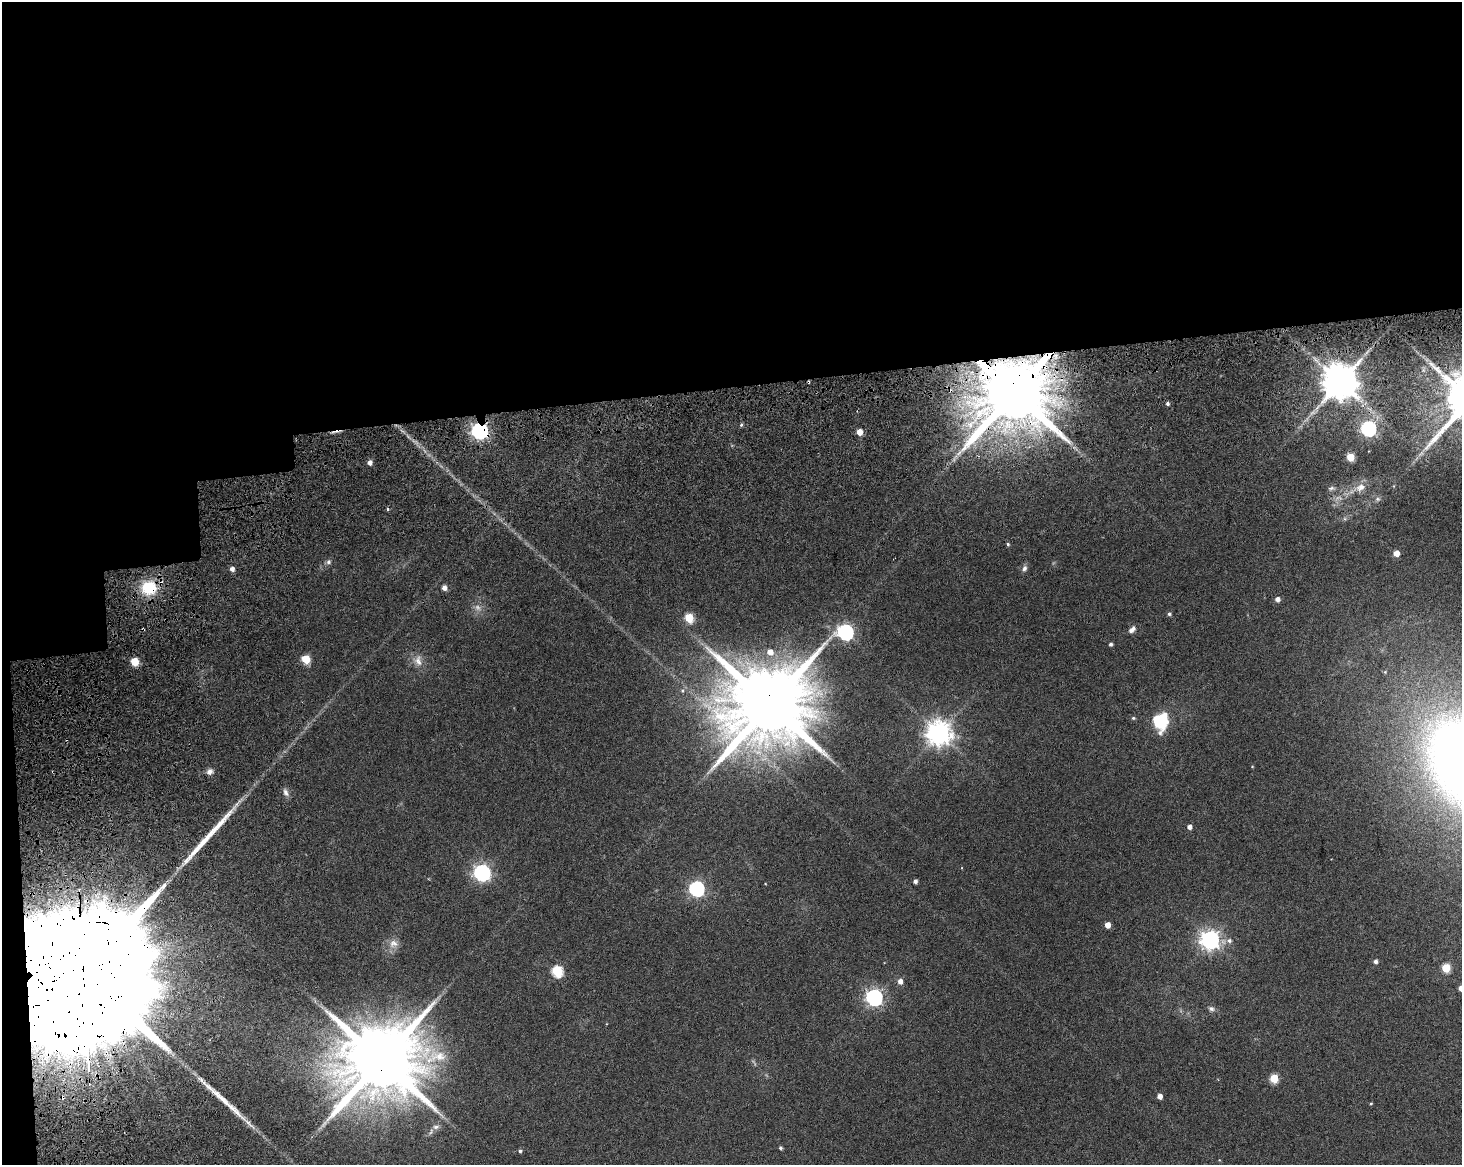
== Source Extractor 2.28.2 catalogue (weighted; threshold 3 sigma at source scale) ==
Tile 1 of 3 x 4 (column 1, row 1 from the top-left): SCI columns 80-1539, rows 3650-4812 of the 4717 x 4901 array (HDU 1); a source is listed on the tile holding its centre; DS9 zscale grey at full resolution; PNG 1464 x 1167 px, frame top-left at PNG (2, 2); no overlay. Shown black and unused: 36% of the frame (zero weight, under 3 of 6 exposures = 11% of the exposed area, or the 3 px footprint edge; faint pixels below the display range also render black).
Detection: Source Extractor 2.28.2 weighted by HDU 2 'WHT'; one run over the whole footprint, this tile lists its part. Background 0.0622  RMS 0.0032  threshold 0.0131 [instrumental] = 3 sigma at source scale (4.09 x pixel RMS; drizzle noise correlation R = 1.36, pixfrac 0.8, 0.0396/0.0396 arcsec/px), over >= 5 px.
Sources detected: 70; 3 too faint to see at this stretch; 3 cosmic-ray / hot-pixel residue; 2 long thin detections or spike segments (spike, bleed or trail) — not listed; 1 inside a brighter listed object's ellipse — not listed separately; the other 61 listed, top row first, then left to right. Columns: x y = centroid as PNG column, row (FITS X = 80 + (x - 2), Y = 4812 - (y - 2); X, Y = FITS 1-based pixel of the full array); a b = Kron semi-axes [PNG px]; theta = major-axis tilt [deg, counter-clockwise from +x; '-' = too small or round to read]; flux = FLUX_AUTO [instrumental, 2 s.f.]
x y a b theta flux
1340 382 10 10 - 930
1014 392 19 17 84 4500
1167 403 4 4 - 0.77
741 425 5 4 - 0.46
1368 429 7 6 - 77
479 431 7 6 - 120
859 432 5 5 - 3.7
959 453 10 5 36 1.4
1350 457 5 5 - 9.1
369 462 5 5 - 1.5
1360 487 13 10 29 2.8
1331 488 9 5 14 0.73
1378 499 7 6 - 0.72
1008 544 4 4 - 0.47
1396 553 5 5 - 3.5
328 562 7 7 - 0.86
1024 568 8 6 80 1.1
232 569 5 5 - 1.4
149 588 20 17 6 12
444 588 5 5 - 1.6
1277 599 5 5 - 1.5
1169 614 5 4 - 0.63
689 618 6 5 - 12
1131 631 5 5 - 1
845 632 8 7 - 86
1111 644 4 4 - 0.65
770 652 7 6 - 2.8
306 659 5 5 - 9.9
134 661 5 5 - 9.1
418 661 17 10 -81 2.8
1385 672 5 4 - 0.37
682 691 6 5 - 0.51
769 705 23 22 - 5100
1133 718 5 4 - 0.45
1160 722 16 12 81 17
939 733 8 8 - 310
210 772 9 7 31 1.3
286 792 11 7 -68 1.3
1189 827 4 4 - 1.5
482 873 7 7 - 110
915 881 4 4 - 1
696 889 7 6 - 72
1108 925 4 4 - 3.2
1210 940 7 7 - 170
1229 940 7 6 - 1.2
393 944 13 12 - 2.6
1376 961 4 4 - 1
1446 968 5 5 - 12
557 971 6 6 - 22
84 981 116 25 -87 53000
900 981 6 5 - 2
1461 988 5 4 - 2.5
874 997 7 7 - 110
1211 1009 9 7 -14 0.95
381 1061 22 20 64 4500
1274 1078 5 5 - 12
1160 1096 4 4 - 2.1
1371 1104 4 3 - 0.29
436 1127 10 6 6 1.1
780 1148 4 4 - 0.54
520 1151 4 4 - 0.59
Overlapping masked pixels (flux is a lower limit): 6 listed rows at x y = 1014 392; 479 431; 149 588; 769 705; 84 981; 381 1061
Isophote crosses this tile's border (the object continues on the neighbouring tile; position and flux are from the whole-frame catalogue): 2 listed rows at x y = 84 981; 1461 988